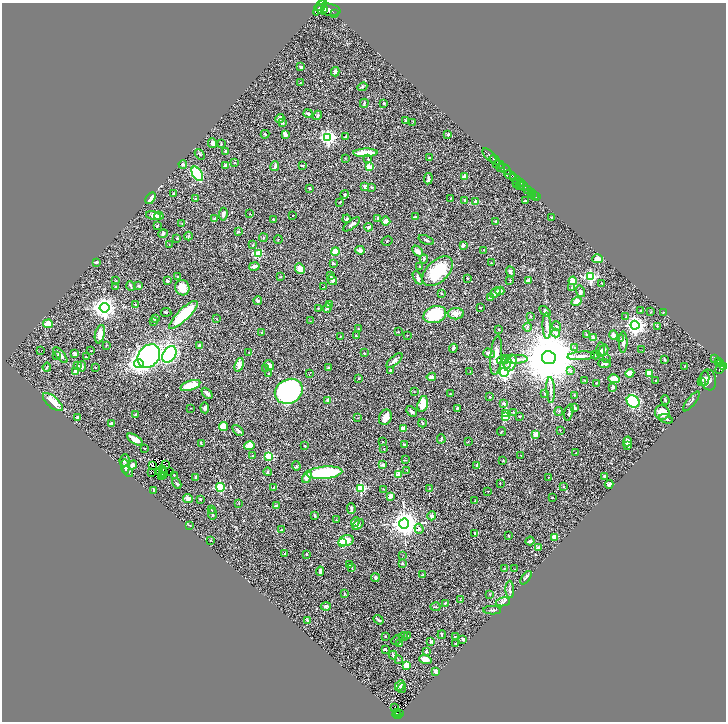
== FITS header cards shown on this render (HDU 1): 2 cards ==
NAXIS1  =                 1448
NAXIS2  =                 1439

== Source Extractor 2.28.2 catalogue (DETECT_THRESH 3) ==
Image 1448 x 1439 px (HDU 1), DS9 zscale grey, zoomed out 1/2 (1 PNG px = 2 x 2 image px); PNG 728 x 724 px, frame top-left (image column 1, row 1438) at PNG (2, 3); each listed source drawn as its Kron ellipse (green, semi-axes under 4 px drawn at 4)
Background 0.631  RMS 0.027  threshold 0.0825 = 3 sigma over >= 5 px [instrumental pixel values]
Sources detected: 452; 44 cannot appear on this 1/2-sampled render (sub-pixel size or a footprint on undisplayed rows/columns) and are neither listed nor drawn; the other 408 listed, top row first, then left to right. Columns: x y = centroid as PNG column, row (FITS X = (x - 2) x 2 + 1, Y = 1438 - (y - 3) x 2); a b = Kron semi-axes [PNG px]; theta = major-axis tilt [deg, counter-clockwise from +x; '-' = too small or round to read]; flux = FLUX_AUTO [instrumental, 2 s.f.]
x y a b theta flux
322 5 6 3 50 1200
319 7 9 3 61 890
324 9 3 3 - 440
328 10 12 6 -7 2100
335 14 2 1 - 43
301 67 3 3 - 9
335 72 5 3 - 9.3
300 83 2 2 - 2.6
362 87 5 3 - 5.6
364 103 4 2 - 6.1
384 103 3 2 - 5.8
308 114 4 3 - 7.4
318 115 5 3 - 8.8
280 118 4 3 - 27
406 121 3 3 - 9.6
413 122 2 1 - 1.6
282 123 3 3 - 5.4
265 134 4 2 - 5.1
285 135 4 2 - 21
448 135 2 2 - 16
346 136 4 3 - 4.5
328 137 4 4 - 1200
212 143 5 3 - 15
221 144 3 2 - 3.1
226 151 3 3 - 8
365 153 12 3 2 100
200 154 6 3 -45 6.7
490 156 9 3 -46 660
345 158 3 2 - 2
430 158 3 2 - 5.8
368 159 3 3 - 3.7
495 160 6 2 -39 540
235 163 2 2 - 5.3
183 164 4 4 - 6.3
225 165 3 3 - 9.5
303 165 4 2 - 5.7
498 165 5 2 - 250
275 166 5 3 - 15
369 167 3 3 - 160
500 167 4 2 - 180
505 169 7 2 -40 500
197 174 8 4 -58 340
510 175 6 3 -23 410
465 176 2 2 - 51
428 179 6 3 84 12
515 179 6 2 -43 890
517 183 2 2 - 68
520 183 2 2 - 180
365 186 3 3 - 17
519 186 2 1 - 17
523 186 5 2 - 440
372 187 3 3 - 3.6
310 188 3 2 - 4.6
528 190 3 2 - 120
531 193 2 1 - 72
173 194 4 2 - 5.6
345 194 4 3 - 4.6
532 195 3 1 - 14
534 196 2 1 - 11
536 197 2 1 - 13
150 198 6 3 57 35
451 198 3 3 - 2.8
196 199 2 2 - 17
465 200 3 3 - 6.8
526 201 3 3 - 3.3
340 202 3 2 - 3.5
476 202 4 3 - 25
223 214 6 3 83 14
250 214 3 2 - 1.9
153 215 8 4 -14 48
293 215 2 2 - 3.7
159 216 4 4 - 13
415 217 3 3 - 4.3
551 217 2 2 - 4.1
215 218 4 3 - 3.7
378 218 4 3 - 11
347 219 4 2 - 4.5
273 220 3 2 - 3.6
386 221 4 4 - 25
496 221 3 3 - 4.2
182 223 3 2 - 2.7
351 224 10 3 39 11
157 226 3 2 - 4.4
368 227 4 4 - 11
238 231 4 3 - 5.7
163 234 5 3 - 6.8
188 236 4 3 - 4.9
177 238 2 2 - 11
263 238 4 3 - 5.2
278 240 4 2 - 2
426 240 8 3 -22 9.5
387 241 6 1 32 1.7
169 244 2 1 - 1.4
253 245 3 2 - 2.9
463 245 2 2 - 37
360 250 4 3 - 20
484 250 2 2 - 2.1
335 251 4 3 - 52
417 251 6 4 -47 26
259 254 3 3 - 140
424 259 4 2 - 6
598 259 5 4 - 38
96 262 3 2 - 7
333 263 3 2 - 9.4
491 263 2 2 - 2.5
254 266 5 3 - 17
419 267 3 2 - 2.8
300 269 5 4 - 36
438 271 18 11 44 220
510 271 5 3 - 9.1
331 275 4 3 - 7.1
178 276 2 2 - 3.3
281 276 3 2 - 2.6
590 277 4 3 - 670
418 278 7 3 -62 13
467 278 3 2 - 3.3
332 280 5 4 - 17
510 280 3 2 - 3.2
529 280 2 2 - 66
116 281 2 2 - 3.2
167 281 3 3 - 12
573 281 4 4 - 65
602 283 2 2 - 2.4
116 286 2 2 - 3.4
131 286 4 3 - 4.4
139 286 4 3 - 4.7
324 287 2 2 - 2.3
182 288 8 7 - 73
571 288 2 2 - 2.9
500 291 4 3 - 14
580 291 6 3 -73 9.1
495 293 6 3 41 22
441 294 2 2 - 3.5
490 298 3 3 - 19
258 301 4 3 - 5.3
577 301 5 4 - 42
136 305 3 2 - 2.9
330 305 4 3 - 4.8
480 307 3 2 - 5.2
105 308 5 4 - 3600
327 308 5 3 - 8.3
318 309 4 2 - 3.2
545 311 6 3 -37 7.1
641 311 2 2 - 2.3
166 312 5 2 - 3.6
651 312 3 2 - 2.9
663 313 3 2 - 2.3
456 314 8 5 1 28
183 315 19 5 44 250
435 315 11 8 18 270
530 316 3 2 - 2.8
626 317 3 2 - 2.8
155 319 3 2 - 8.3
216 319 3 2 - 2.8
310 321 2 2 - 2
154 322 2 2 - 2.1
48 324 5 4 - 59
635 325 4 4 - 2300
547 326 13 3 -89 22
557 326 5 2 - 3.5
657 326 3 2 - 2.8
527 327 4 2 - 4.7
358 329 3 3 - 3.1
499 330 2 2 - 3.1
261 332 3 2 - 4
398 332 2 2 - 4.1
556 333 4 4 - 19
100 334 9 5 77 49
407 335 2 1 - 1.4
587 335 3 2 - 3.8
614 335 5 3 - 21
356 336 3 2 - 5.4
340 337 2 2 - 2.5
593 338 3 3 - 16
621 339 4 4 - 5.6
623 342 10 4 90 17
199 345 3 3 - 10
106 346 2 2 - 3.1
453 348 4 3 - 11
575 348 4 3 - 6.5
600 350 7 4 87 19
604 350 6 4 82 11
642 350 2 1 - 2.5
41 351 2 1 - 23
91 351 2 2 - 1.9
75 353 4 3 - 13
249 353 4 2 - 2.5
364 353 3 2 - 3.1
489 353 6 4 -19 15
169 354 9 6 58 770
56 355 3 2 - 2.4
60 355 10 3 -50 38
496 355 20 5 85 52
595 355 4 3 - 5.3
149 356 13 10 50 1100
581 356 14 3 4 25
86 357 2 2 - 2.1
549 358 7 6 - 55000
517 359 10 3 1 21
606 359 3 2 - 3.1
664 359 3 2 - 4.8
714 359 2 2 - 2.6
503 360 6 3 14 7.5
394 361 10 4 41 16
718 361 4 2 - 150
507 362 6 5 - 20
510 363 9 6 66 58
139 364 5 4 - 1800
604 364 6 3 -3 10
720 364 3 2 - 99
77 365 4 3 - 8
239 365 7 4 72 39
269 365 5 4 - 21
82 366 5 4 - 13
685 366 2 2 - 2.5
47 367 4 2 - 3.4
724 367 2 2 - 200
96 368 2 2 - 2.5
328 368 3 3 - 4.5
720 368 6 4 64 380
266 369 4 2 - 3.2
390 370 2 2 - 3.8
571 371 4 3 - 6.6
76 372 4 3 - 38
470 372 2 2 - 1.7
504 372 4 4 - 1300
630 373 4 4 - 40
649 373 3 3 - 74
269 374 3 2 - 3.6
309 374 2 1 - 10
431 377 5 3 - 13
359 378 3 3 - 4.6
614 379 6 4 -10 57
704 379 7 5 79 15
585 380 3 2 - 3.2
708 380 10 7 -79 29
655 381 2 2 - 3.8
701 382 4 2 - 4.3
596 383 2 2 - 3
190 385 10 5 19 120
613 387 3 3 - 17
551 390 13 3 -87 23
289 391 14 12 30 1100
414 392 3 2 - 2
207 393 6 3 -43 12
450 394 3 2 - 3
545 394 4 2 - 3.3
574 395 2 2 - 3.5
490 397 3 2 - 3.3
328 400 2 2 - 33
665 400 4 2 - 5.2
633 401 7 5 -37 520
691 401 12 3 51 11
53 402 12 5 -42 110
504 403 4 3 - 8.7
423 404 8 5 75 110
574 407 4 2 - 7.7
190 408 2 1 - 1.5
205 408 5 4 - 9.9
457 408 3 2 - 6.1
411 411 6 3 -44 11
559 411 4 3 - 5.1
514 412 3 2 - 3.8
569 412 8 2 74 7.2
662 412 7 7 - 64
506 413 2 2 - 31
135 415 2 2 - 39
505 416 3 2 - 150
519 416 2 2 - 3
77 417 4 3 - 11
385 417 8 6 65 37
358 418 3 2 - 1.7
666 419 7 3 -19 12
422 423 4 3 - 7.4
111 424 3 2 - 11
223 426 5 4 - 75
403 429 2 2 - 66
238 430 6 3 -46 14
560 430 3 2 - 2.4
502 431 5 2 - 2.7
535 434 3 2 - 33
441 439 4 2 - 8.9
135 440 9 3 -34 62
627 441 5 4 - 31
383 442 2 1 - 1.5
468 442 2 2 - 1.8
201 443 3 2 - 4.6
404 445 3 3 - 5.9
250 446 5 3 - 79
305 446 3 2 - 4.5
628 446 3 2 - 7.5
144 448 3 1 - 4
384 449 3 2 - 2.2
576 452 3 2 - 1.7
521 455 2 1 - 1.7
252 456 2 2 - 1.7
269 456 3 3 - 220
125 460 6 5 - 13
405 460 3 2 - 2.6
503 460 3 3 - 2.9
132 465 5 3 - 14
152 465 2 1 - 4.2
166 465 2 1 - 0.079
382 465 3 3 - 16
477 465 3 2 - 8.3
125 466 7 4 -81 20
296 466 4 4 - 6.6
162 469 2 1 - 1.5
407 470 2 2 - 2.7
128 471 6 3 -43 5.8
160 471 2 1 - 0.75
170 472 2 1 - 2.5
267 472 4 3 - 7.5
151 473 3 1 - 0.13
164 473 3 1 - 2
324 473 18 6 5 390
399 474 3 2 - 110
164 476 2 1 - 1.2
174 476 3 2 - 2.9
605 476 3 2 - 10
162 477 2 1 - 2.2
195 477 4 3 - 6.1
307 477 6 3 66 41
548 477 3 2 - 2.3
177 483 6 3 -60 7
500 484 3 2 - 2
609 484 4 3 - 10
564 486 3 2 - 2.2
220 487 4 3 - 340
274 488 4 3 - 5.4
361 488 3 3 - 380
429 488 2 2 - 2
384 489 2 1 - 1.4
154 490 3 2 - 8.2
488 491 3 2 - 1.8
390 496 4 3 - 31
188 498 5 4 - 21
552 498 2 2 - 3.7
200 499 2 2 - 7.8
475 501 2 2 - 3.9
239 503 2 2 - 2.2
276 506 3 3 - 6.3
351 509 5 2 - 7.3
211 510 2 2 - 2.7
212 514 5 3 - 8.4
315 516 4 3 - 4.1
432 516 4 4 - 12
336 520 2 1 - 1.7
355 522 5 3 - 9.2
404 523 5 5 - 5800
190 525 3 2 - 2.8
358 525 6 4 43 15
419 529 5 4 - 9.5
281 530 4 3 - 5.2
475 533 3 2 - 3.6
508 536 2 2 - 3.6
554 537 4 3 - 41
211 540 3 2 - 2.6
346 541 8 5 17 68
530 541 4 3 - 11
342 542 3 3 - 240
539 547 3 2 - 14
285 553 3 3 - 4.7
306 554 2 2 - 3.2
403 555 2 1 - 1.5
402 563 2 2 - 20
349 565 2 2 - 2.4
352 568 3 2 - 3.2
504 568 3 2 - 2.1
514 569 2 1 - 1.4
320 571 4 3 - 18
422 575 3 3 - 3.2
375 578 4 3 - 12
526 578 8 3 55 10
510 589 8 3 -87 9.4
344 593 3 2 - 3
490 595 2 2 - 2.3
460 600 2 1 - 1.7
503 602 7 3 11 8.5
445 603 2 2 - 3.8
326 606 5 4 - 8
435 607 5 2 - 4.6
492 610 9 2 -1 8
308 620 3 2 - 17
378 620 5 2 - 6.7
407 635 3 2 - 3
442 635 4 2 - 6.8
385 636 3 1 - 2
455 636 3 1 - 1.6
403 637 5 3 - 7.6
463 639 4 3 - 5.3
397 640 6 2 41 4.7
431 641 2 2 - 9.6
400 643 3 2 - 6.2
456 643 3 2 - 2
385 649 3 2 - 7.4
426 651 2 2 - 8.1
393 655 4 2 - 5.4
398 659 3 2 - 2.7
425 659 6 4 -18 26
406 665 3 2 - 140
435 671 3 2 - 29
400 685 6 4 46 11
402 688 5 3 - 5.9
395 707 2 1 - 5
397 713 2 1 - 8.6
399 713 2 1 - 10
397 715 4 2 - 88
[44 sub-pixel or undisplayed-footprint detections neither listed nor drawn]